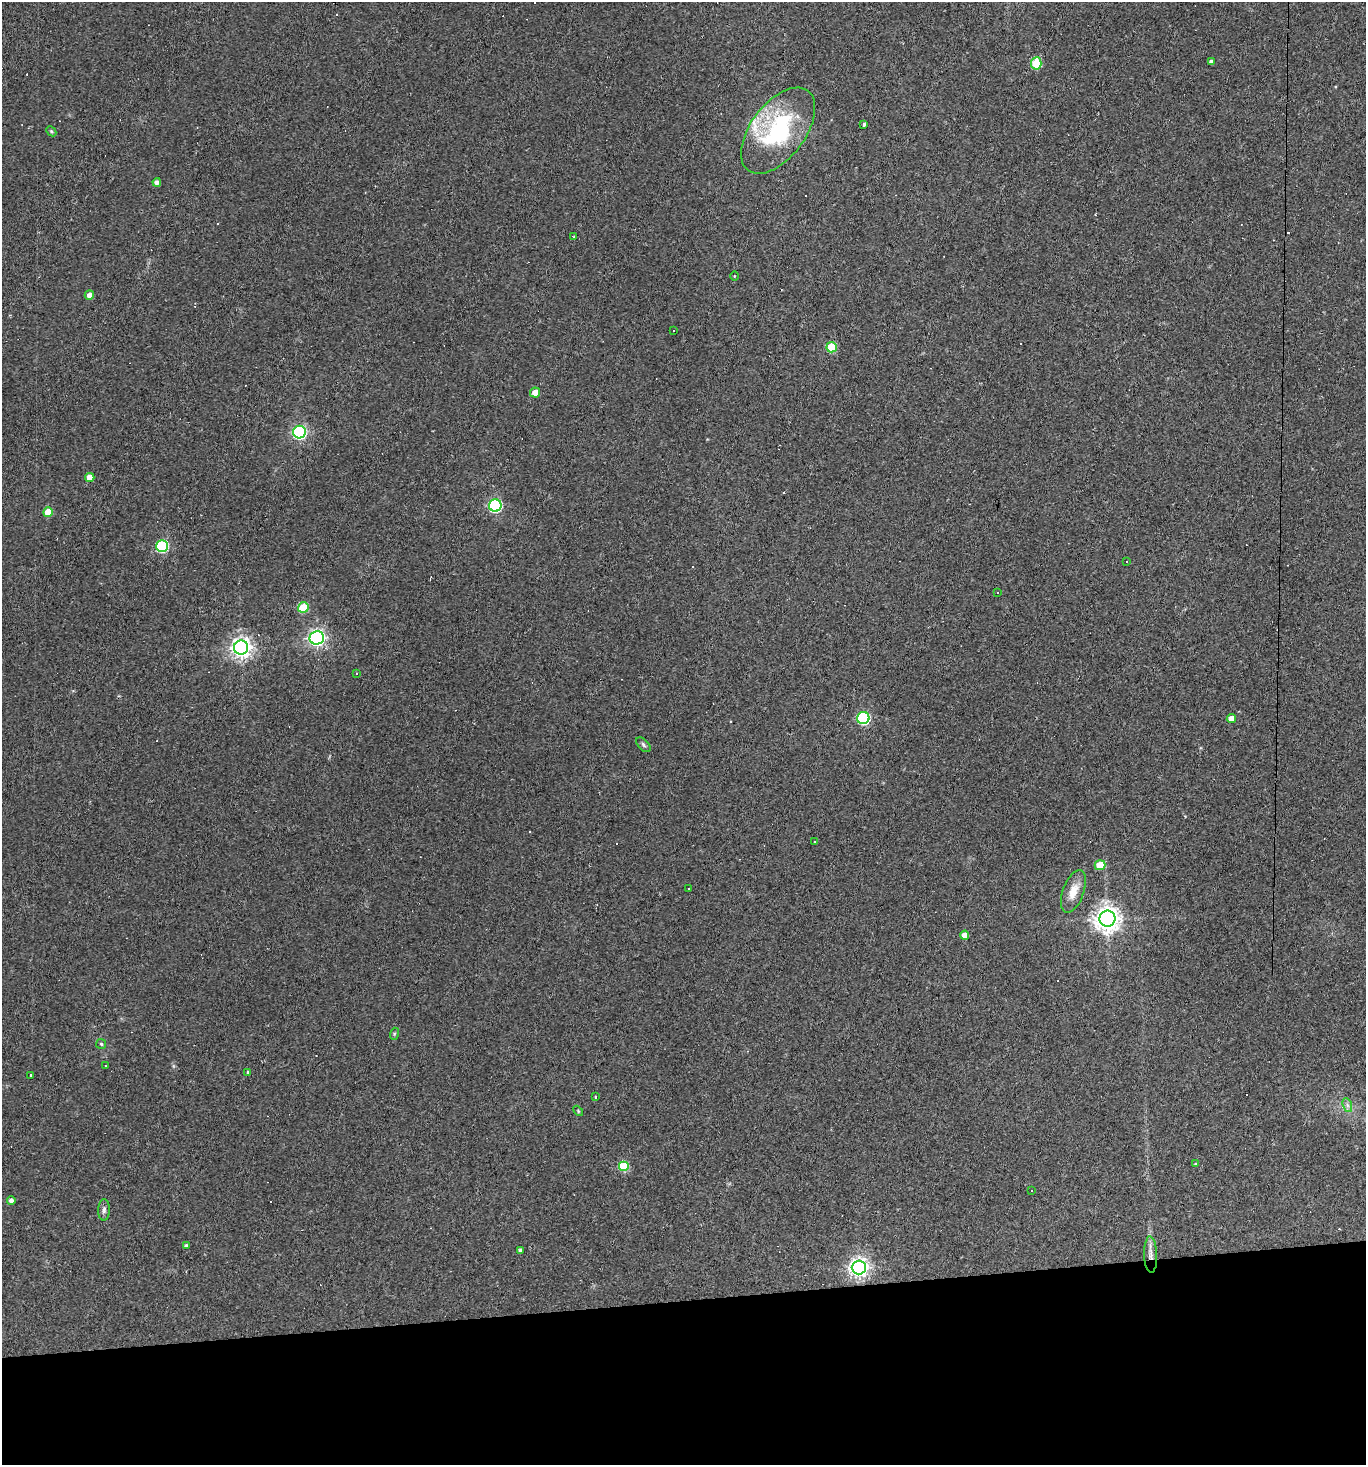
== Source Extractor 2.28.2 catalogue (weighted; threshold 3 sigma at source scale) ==
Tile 8 of 3 x 3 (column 2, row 3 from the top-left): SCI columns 1488-2851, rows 1-1463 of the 4364 x 4388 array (HDU 1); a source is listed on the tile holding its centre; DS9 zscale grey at full resolution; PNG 1368 x 1467 px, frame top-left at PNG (2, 2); each listed source drawn as its Kron ellipse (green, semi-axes under 4 px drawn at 4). Shown black and unused: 11% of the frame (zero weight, under 2 of 3 exposures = <1% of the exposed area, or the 3 px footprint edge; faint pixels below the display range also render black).
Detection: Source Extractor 2.28.2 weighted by HDU 2 'WHT'; one run over the whole footprint, this tile lists its part. Background 0.0931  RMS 0.0063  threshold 0.0285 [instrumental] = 3 sigma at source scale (4.5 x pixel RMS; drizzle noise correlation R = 1.50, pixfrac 1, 0.05/0.05 arcsec/px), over >= 5 px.
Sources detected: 67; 17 cosmic-ray / hot-pixel residue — neither listed nor drawn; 1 inside a brighter listed object's ellipse — not listed separately; the other 49 listed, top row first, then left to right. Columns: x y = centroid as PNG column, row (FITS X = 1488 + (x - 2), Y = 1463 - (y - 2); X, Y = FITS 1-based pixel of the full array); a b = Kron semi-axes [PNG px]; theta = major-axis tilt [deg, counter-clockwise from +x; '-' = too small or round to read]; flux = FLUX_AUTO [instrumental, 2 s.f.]
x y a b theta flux
1211 62 4 4 - 1.9
1036 63 6 5 - 29
864 125 3 3 - 2
51 131 6 4 -45 0.9
778 131 50 27 53 74
157 182 4 4 - 2.3
574 237 3 2 - 0.57
734 276 4 3 - 0.49
89 295 5 4 - 4.3
673 330 3 2 - 0.79
832 347 5 5 - 29
535 392 5 5 - 5.8
299 432 6 6 - 120
90 477 4 4 - 5.7
495 506 6 6 - 100
48 512 5 5 - 9.7
162 546 6 6 - 65
1127 562 3 2 - 0.62
998 593 3 2 - 0.63
303 608 5 5 - 27
317 638 7 6 - 210
241 647 7 7 - 370
356 674 3 3 - 1.1
863 718 6 6 - 90
1231 719 4 4 - 6.5
643 745 9 5 -47 1.4
815 841 3 2 - 1
1100 865 5 5 - 16
688 889 3 3 - 1.1
1073 891 22 10 70 8.6
1107 919 8 8 - 650
964 935 4 4 - 5
394 1034 6 4 73 0.82
101 1044 5 5 - 0.94
105 1066 2 2 - 0.42
248 1072 3 3 - 0.89
30 1075 3 2 - 0.53
595 1097 3 2 - 1.1
1347 1105 7 4 -71 1.7
578 1111 6 3 -47 0.65
1196 1164 3 3 - 2.7
624 1166 5 5 - 30
1032 1191 3 2 - 0.44
11 1200 4 4 - 2.6
104 1210 11 6 89 1.9
186 1245 4 3 - 1.3
520 1250 4 3 - 1.4
1151 1255 18 6 -88 4.7
859 1268 7 7 - 310
Overlapping masked pixels (flux is a lower limit): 1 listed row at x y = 1151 1255